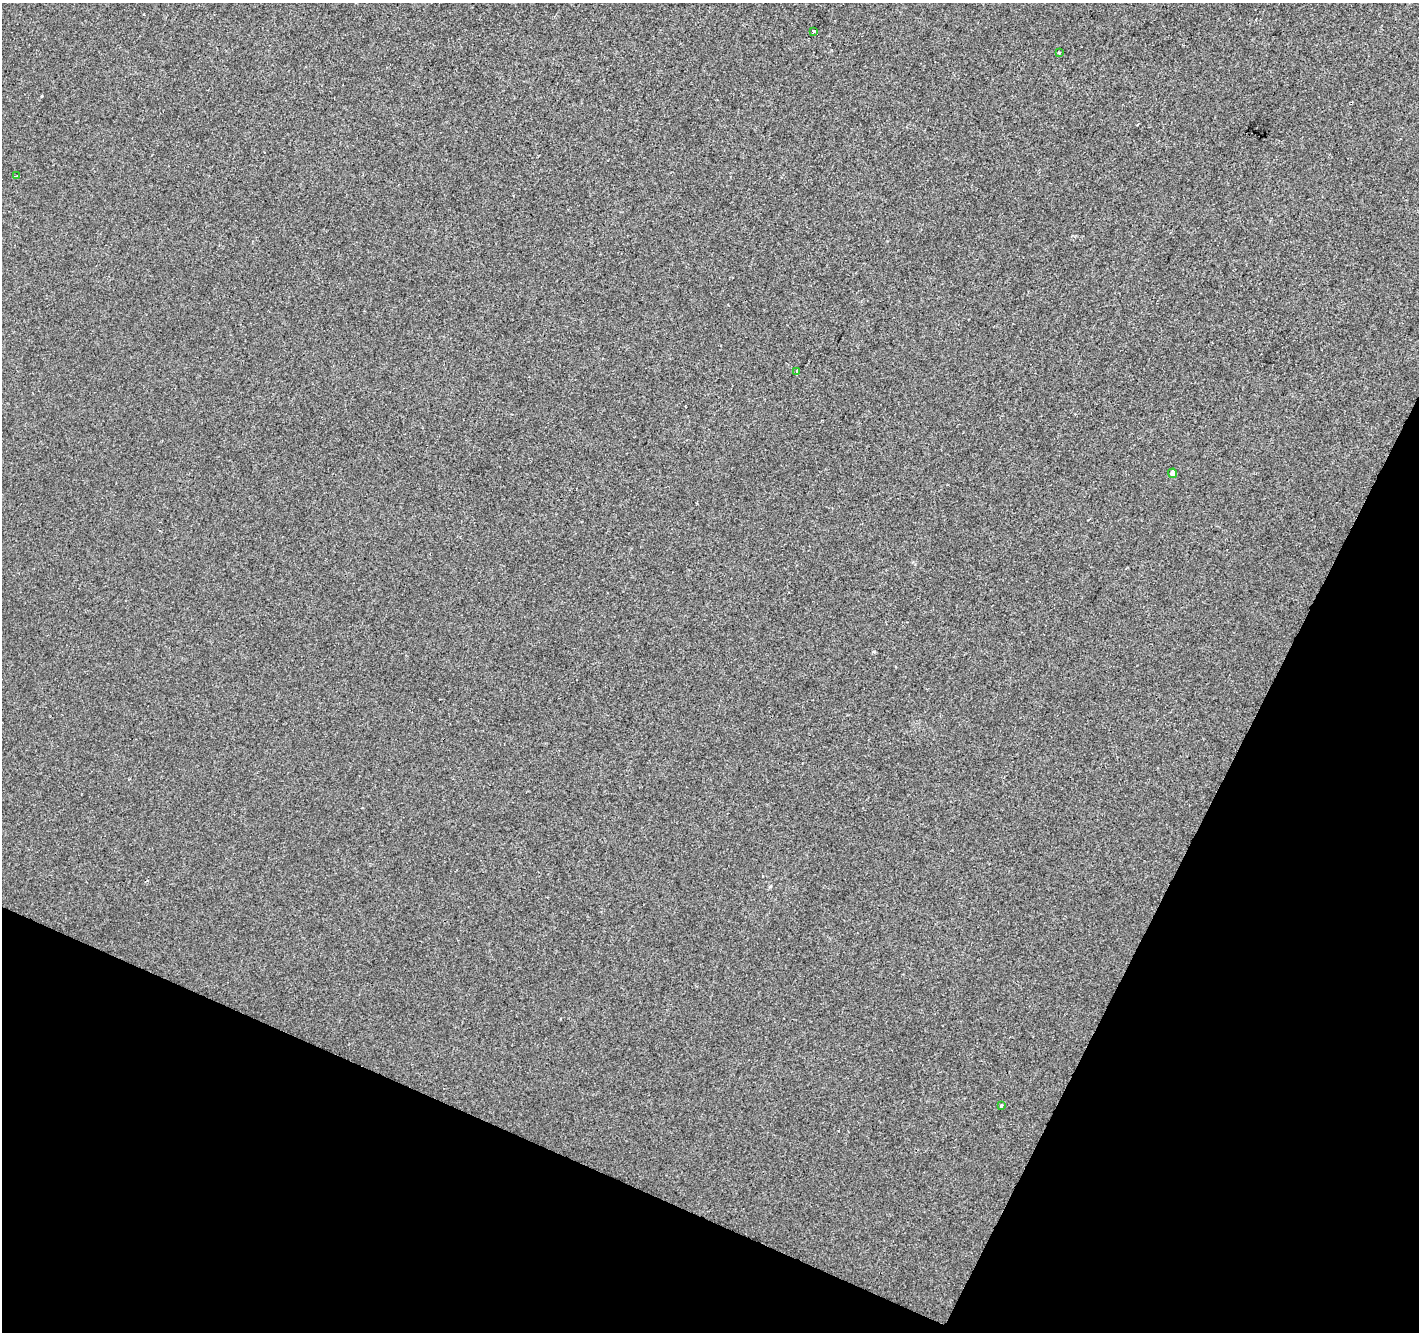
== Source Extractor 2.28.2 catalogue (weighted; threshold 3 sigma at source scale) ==
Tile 15 of 4 x 4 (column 3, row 4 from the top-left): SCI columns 2837-4253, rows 205-1534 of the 5679 x 5792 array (HDU 1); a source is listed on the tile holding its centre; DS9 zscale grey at full resolution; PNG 1421 x 1334 px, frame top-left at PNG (2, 3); each listed source drawn as its Kron ellipse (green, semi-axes under 4 px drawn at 4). Shown black and unused: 23% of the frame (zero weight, under 2 of 3 exposures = <1% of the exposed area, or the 3 px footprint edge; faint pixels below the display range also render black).
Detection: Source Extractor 2.28.2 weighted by HDU 2 'WHT'; one run over the whole footprint, this tile lists its part. Background -6.38e-04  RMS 0.0042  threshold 0.0188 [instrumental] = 3 sigma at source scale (4.5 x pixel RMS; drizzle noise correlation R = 1.50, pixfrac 1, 0.0396/0.0396 arcsec/px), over >= 5 px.
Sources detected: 6; all 6 listed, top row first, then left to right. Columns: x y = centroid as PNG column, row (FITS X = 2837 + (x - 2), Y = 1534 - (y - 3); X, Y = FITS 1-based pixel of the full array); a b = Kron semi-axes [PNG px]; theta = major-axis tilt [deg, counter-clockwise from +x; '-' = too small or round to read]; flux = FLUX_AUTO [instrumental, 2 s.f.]
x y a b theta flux
814 31 4 3 - 1.7
1059 52 3 2 - 0.55
17 176 2 2 - 0.41
797 372 3 2 - 0.74
1172 473 5 4 - 1.5
1001 1106 4 3 - 0.49